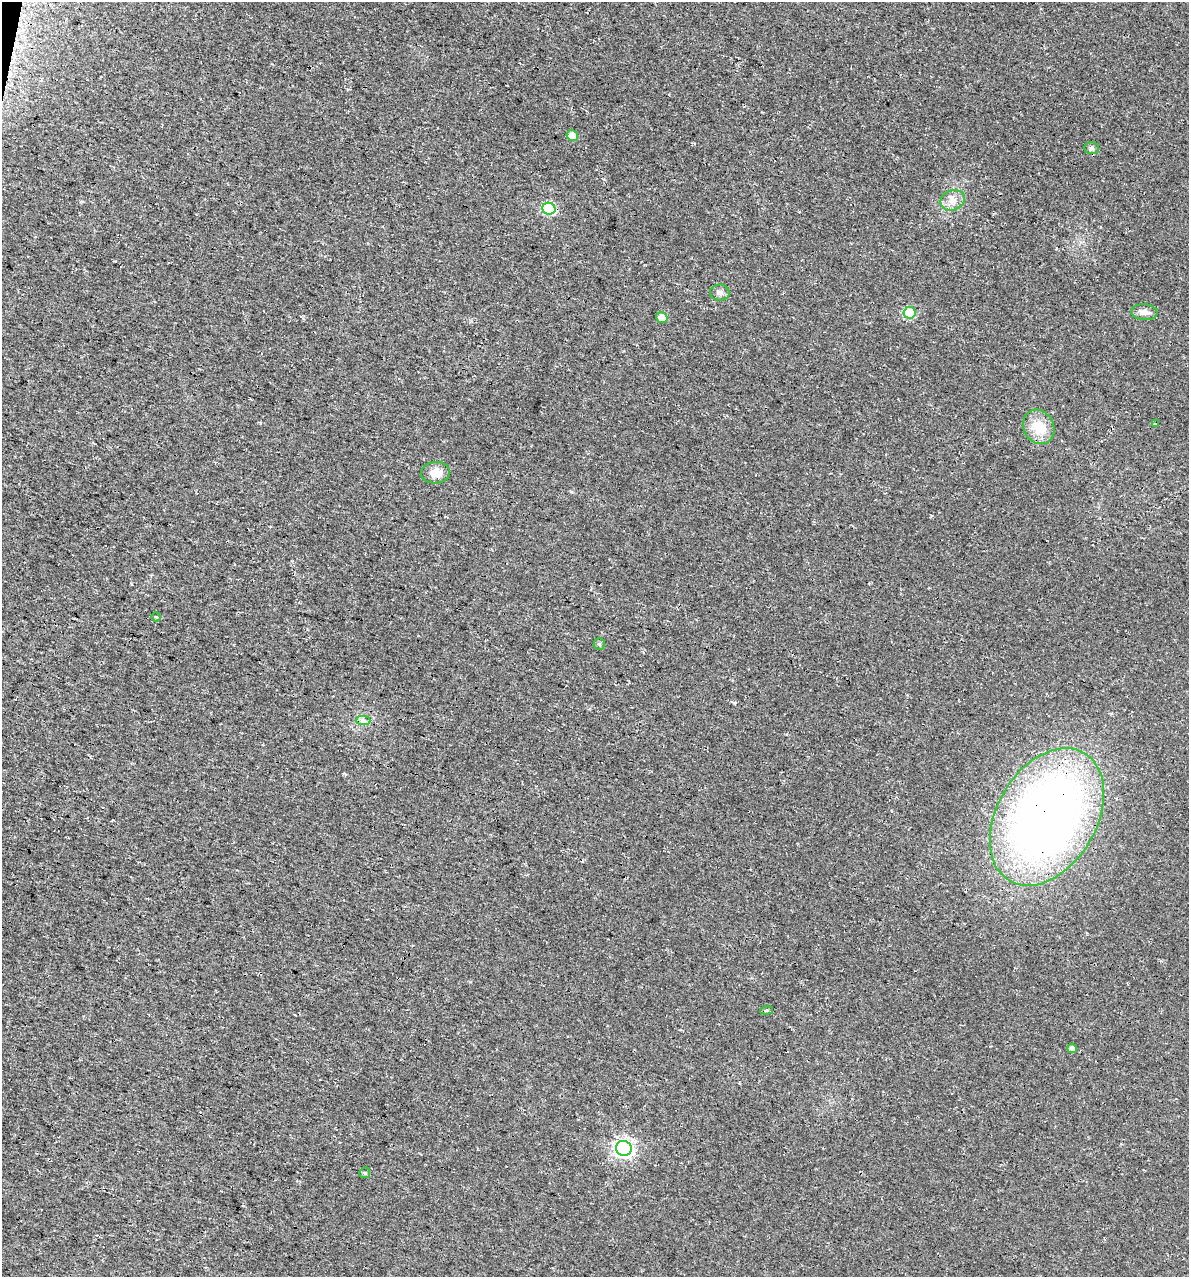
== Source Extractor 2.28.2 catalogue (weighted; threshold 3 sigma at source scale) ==
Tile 11 of 4 x 4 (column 3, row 3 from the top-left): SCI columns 2713-3899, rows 1291-2565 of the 5364 x 5141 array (HDU 1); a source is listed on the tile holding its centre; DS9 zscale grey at full resolution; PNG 1191 x 1279 px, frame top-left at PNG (2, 2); each listed source drawn as its Kron ellipse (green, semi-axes under 4 px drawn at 4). Shown black and unused: <1% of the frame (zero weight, under 3 of 4 exposures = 5% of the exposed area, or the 3 px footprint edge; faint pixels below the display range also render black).
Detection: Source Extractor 2.28.2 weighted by HDU 2 'WHT'; one run over the whole footprint, this tile lists its part. Background 0.0117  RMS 0.0071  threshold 0.0319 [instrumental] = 3 sigma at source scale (4.5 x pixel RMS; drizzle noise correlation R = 1.50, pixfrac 1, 0.0396/0.0396 arcsec/px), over >= 5 px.
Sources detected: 19; all 19 listed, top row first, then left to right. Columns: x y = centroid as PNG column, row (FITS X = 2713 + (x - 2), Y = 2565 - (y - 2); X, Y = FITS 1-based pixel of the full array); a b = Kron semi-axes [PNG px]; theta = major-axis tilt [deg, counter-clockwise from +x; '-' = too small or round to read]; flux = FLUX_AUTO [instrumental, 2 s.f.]
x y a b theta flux
572 135 6 5 - 5.4
1091 148 7 5 0 1.7
953 200 12 10 24 5.7
549 209 6 6 - 58
720 292 9 8 - 2.9
1144 312 13 8 -7 4.2
910 313 6 6 - 39
662 317 6 5 - 6.4
1155 423 3 3 - 4.8
1039 427 18 15 -62 16
435 473 14 10 4 7.8
156 617 5 3 - 0.68
599 644 6 5 - 1.1
363 721 7 4 0 1.8
1047 817 74 50 60 570
767 1010 6 4 6 1
1072 1048 4 4 - 3
624 1148 8 7 - 280
365 1173 6 5 - 1.2
Overlapping masked pixels (flux is a lower limit): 1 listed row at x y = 1047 817